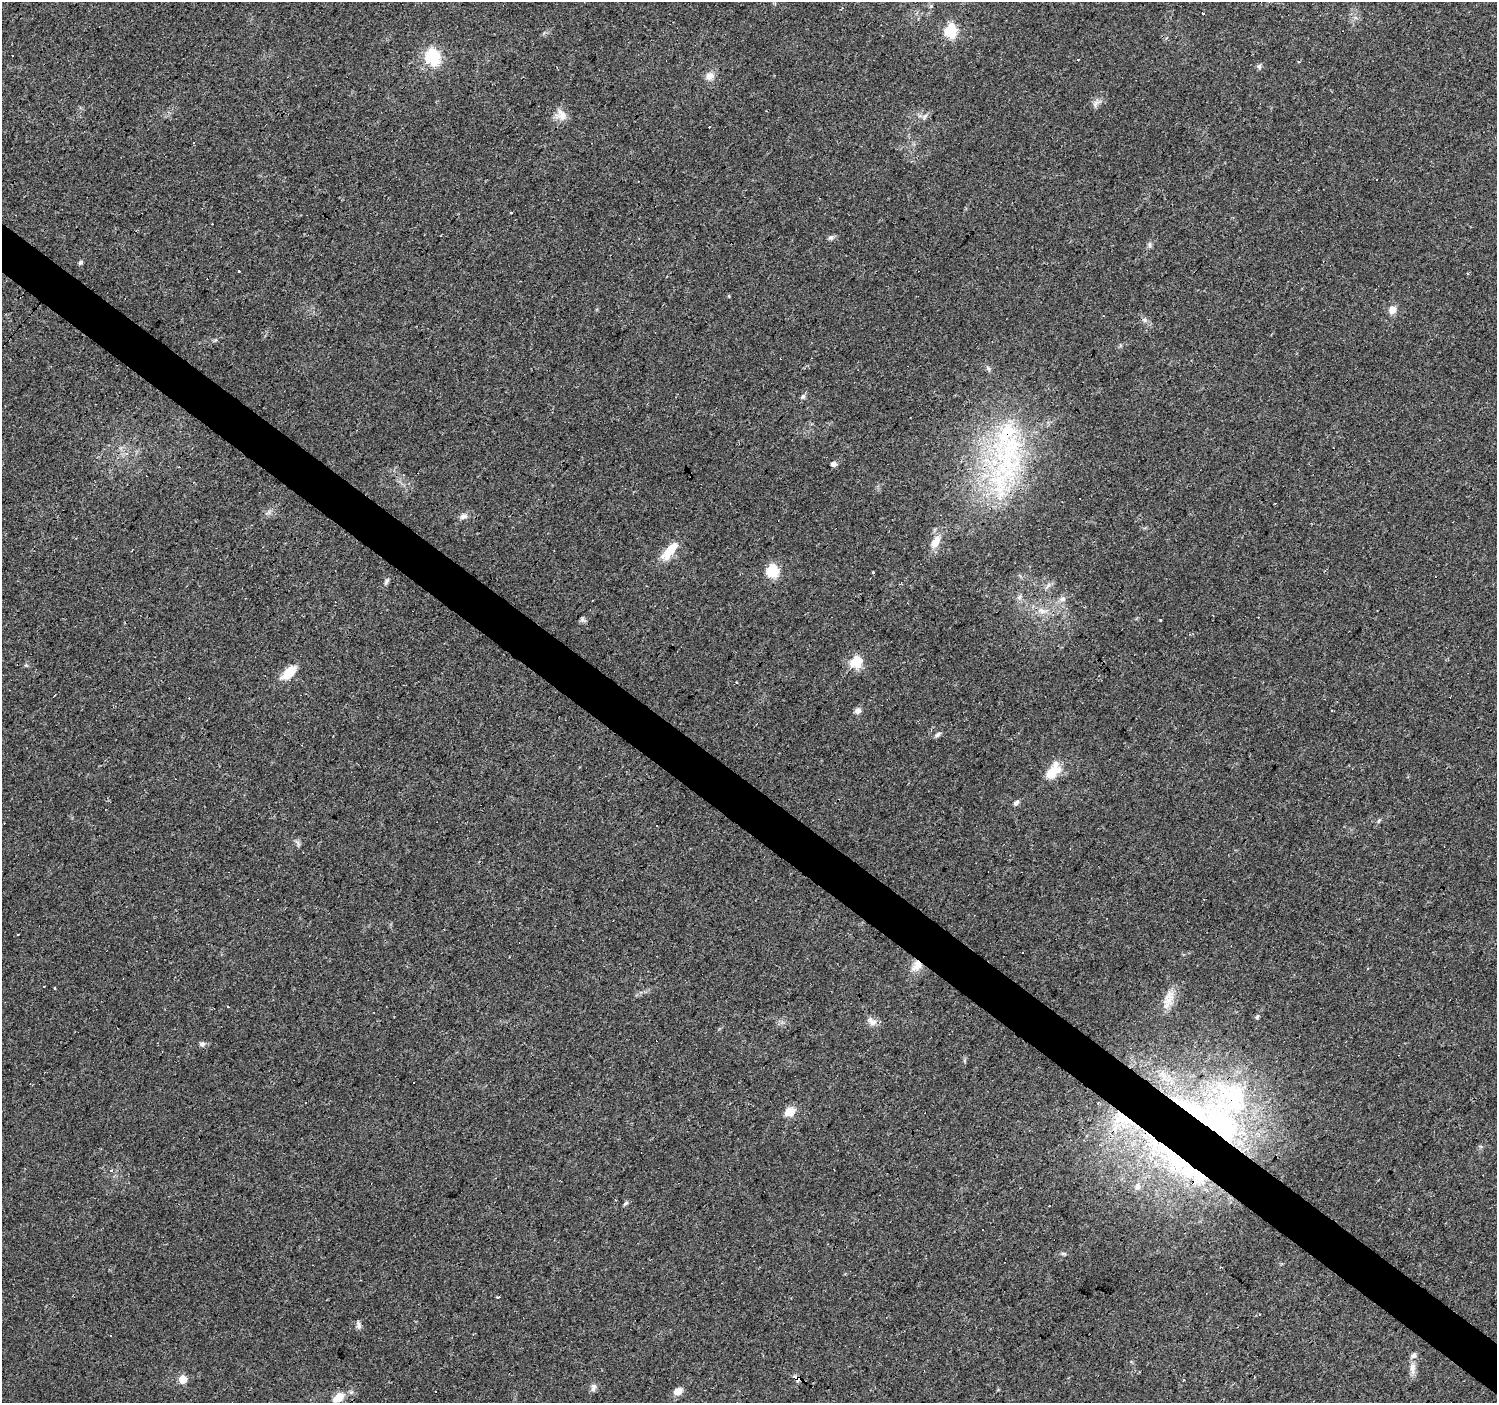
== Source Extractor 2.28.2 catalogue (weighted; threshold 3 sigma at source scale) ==
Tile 6 of 4 x 4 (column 2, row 2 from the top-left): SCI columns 1497-2991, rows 2975-4375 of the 5985 x 6014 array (HDU 1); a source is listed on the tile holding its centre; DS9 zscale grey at full resolution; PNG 1499 x 1405 px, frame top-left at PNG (2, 2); no overlay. Shown black and unused: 4% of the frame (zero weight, under 3 of 4 exposures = <1% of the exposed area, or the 3 px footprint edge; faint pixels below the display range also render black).
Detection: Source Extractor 2.28.2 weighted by HDU 2 'WHT'; one run over the whole footprint, this tile lists its part. Background 0.0442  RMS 0.0037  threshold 0.0168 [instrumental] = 3 sigma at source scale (4.5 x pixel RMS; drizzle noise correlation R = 1.50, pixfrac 1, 0.0396/0.0396 arcsec/px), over >= 5 px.
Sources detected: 93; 21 cosmic-ray / hot-pixel residue — not listed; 8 inside a brighter listed object's ellipse — not listed separately; the other 64 listed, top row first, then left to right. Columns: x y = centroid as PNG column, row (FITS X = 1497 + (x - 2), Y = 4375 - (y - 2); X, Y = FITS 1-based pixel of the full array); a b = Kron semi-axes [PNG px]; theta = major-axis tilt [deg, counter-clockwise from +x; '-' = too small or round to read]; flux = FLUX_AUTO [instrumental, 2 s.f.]
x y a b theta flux
1203 13 3 3 - 2.7
951 31 6 6 - 40
12 56 3 2 - 0.52
433 57 7 6 - 62
1259 66 7 6 - 0.85
710 76 11 10 - 2.8
1097 102 9 6 23 1.5
561 115 16 13 -1 3.7
925 116 10 4 55 0.97
1377 180 3 3 - 1.4
510 213 3 3 - 2.6
831 237 9 6 27 0.99
1150 245 9 4 82 0.84
80 262 6 5 - 0.71
239 271 3 3 - 1.3
1468 273 3 3 - 0.62
1392 310 10 9 - 2.9
1103 316 3 3 - 0.27
1144 320 7 6 - 1
803 396 8 6 50 0.93
126 453 6 4 -16 0.61
1009 455 88 41 79 70
833 464 5 5 - 1.8
463 516 10 8 20 1.6
935 542 14 8 61 5.1
670 550 24 9 50 8.8
772 571 6 6 - 44
873 573 3 3 - 0.52
386 581 10 5 54 0.94
1019 597 9 6 50 1.2
1063 599 8 8 - 1.6
1042 611 15 8 -14 3.3
582 619 7 6 - 0.81
856 662 6 5 - 36
289 673 18 9 40 7.9
55 695 3 2 - 0.33
858 710 7 7 - 1.7
938 734 9 5 39 0.97
1052 772 21 11 53 8.9
1016 803 8 5 49 1.2
298 843 10 3 -79 0.74
917 965 15 11 62 4.3
1368 968 3 3 - 1.5
54 988 3 2 - 0.6
1168 995 20 14 57 4.7
228 1006 3 2 - 0.57
1257 1017 7 4 63 0.59
872 1022 14 9 -32 2.4
202 1044 7 6 - 1.1
789 1111 11 9 0 5
1221 1125 84 46 -54 100
1161 1147 66 17 -30 42
111 1170 3 3 - 4.5
1137 1187 8 7 - 1.9
626 1203 7 5 32 0.73
1049 1205 3 3 - 0.67
1220 1267 3 3 - 0.33
358 1325 11 6 -76 1.2
111 1335 3 3 - 1.5
1413 1368 17 7 -89 2.7
183 1379 5 5 - 10
593 1387 11 7 79 1.5
678 1391 9 7 24 3.3
339 1397 13 8 34 5
Overlapping masked pixels (flux is a lower limit): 4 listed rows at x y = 1009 455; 917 965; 1221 1125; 1161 1147